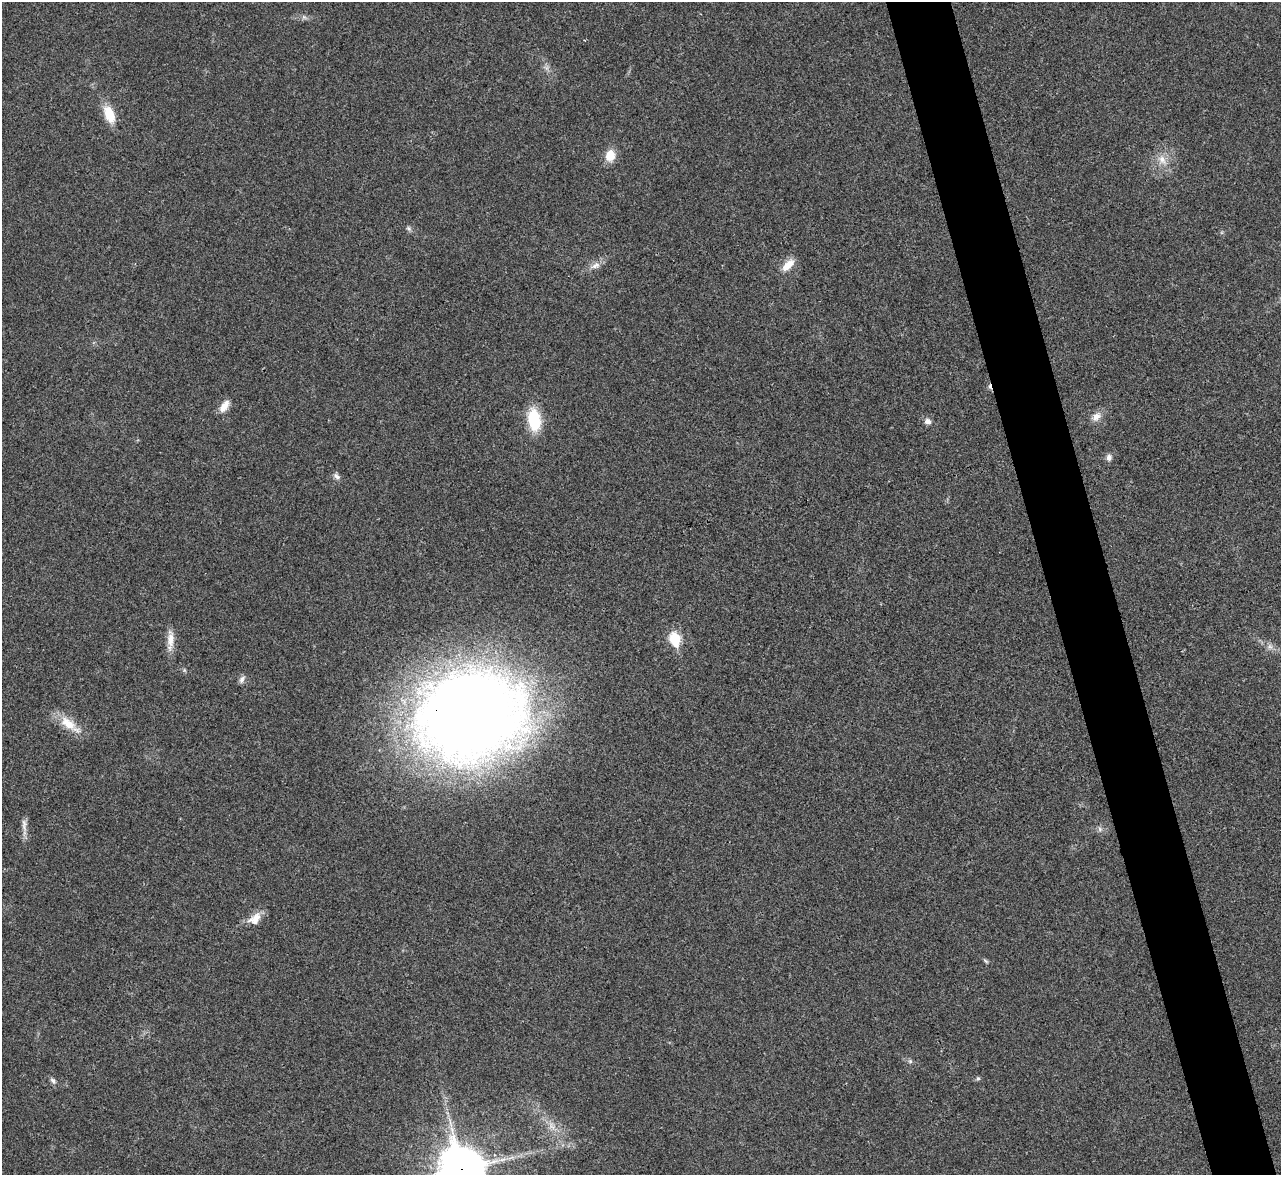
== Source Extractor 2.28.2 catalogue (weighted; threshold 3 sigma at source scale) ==
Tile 6 of 4 x 4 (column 2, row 2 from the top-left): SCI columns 1283-2561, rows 2610-3782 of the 5119 x 5100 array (HDU 1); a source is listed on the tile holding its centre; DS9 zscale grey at full resolution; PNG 1283 x 1177 px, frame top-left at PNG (2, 2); no overlay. Shown black and unused: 5% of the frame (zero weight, under 3 of 4 exposures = <1% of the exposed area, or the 3 px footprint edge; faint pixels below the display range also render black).
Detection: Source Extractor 2.28.2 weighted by HDU 2 'WHT'; one run over the whole footprint, this tile lists its part. Background 0.0221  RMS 0.0044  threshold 0.0197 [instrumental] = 3 sigma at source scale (4.5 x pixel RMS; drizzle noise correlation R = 1.50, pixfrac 1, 0.05/0.05 arcsec/px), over >= 5 px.
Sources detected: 29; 1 too faint to see at this stretch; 1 cosmic-ray / hot-pixel residue — not listed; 1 inside a brighter listed object's ellipse — not listed separately; the other 26 listed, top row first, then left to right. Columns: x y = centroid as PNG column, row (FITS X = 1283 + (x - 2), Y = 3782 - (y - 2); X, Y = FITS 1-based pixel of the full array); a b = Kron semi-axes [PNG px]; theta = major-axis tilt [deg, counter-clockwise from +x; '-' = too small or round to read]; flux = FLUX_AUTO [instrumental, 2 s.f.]
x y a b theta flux
109 114 20 10 -67 10
610 155 10 8 81 8.2
1162 160 14 9 -57 4.1
409 228 7 6 - 0.99
788 265 19 9 43 4.9
595 266 15 7 23 2.7
224 406 18 9 57 3.9
1096 417 13 10 50 3.3
534 420 23 13 -83 17
928 421 9 7 -36 2
1109 457 9 7 80 1.7
336 476 10 6 -39 1.6
171 639 27 9 87 4.9
675 639 7 6 - 30
1270 647 7 4 -19 1.2
242 679 11 6 59 1.5
469 715 85 68 12 770
68 723 25 13 -36 8.9
24 823 10 7 -88 1.8
1100 829 7 4 -88 0.92
257 917 14 11 -50 3.7
986 961 8 4 -36 0.7
910 1061 6 5 - 0.77
978 1078 5 5 - 0.7
53 1081 9 6 -57 1.3
461 1170 19 15 -74 1200
Overlapping masked pixels (flux is a lower limit): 2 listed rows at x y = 469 715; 461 1170
Isophote crosses this tile's border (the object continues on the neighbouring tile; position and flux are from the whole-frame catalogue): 1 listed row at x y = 461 1170